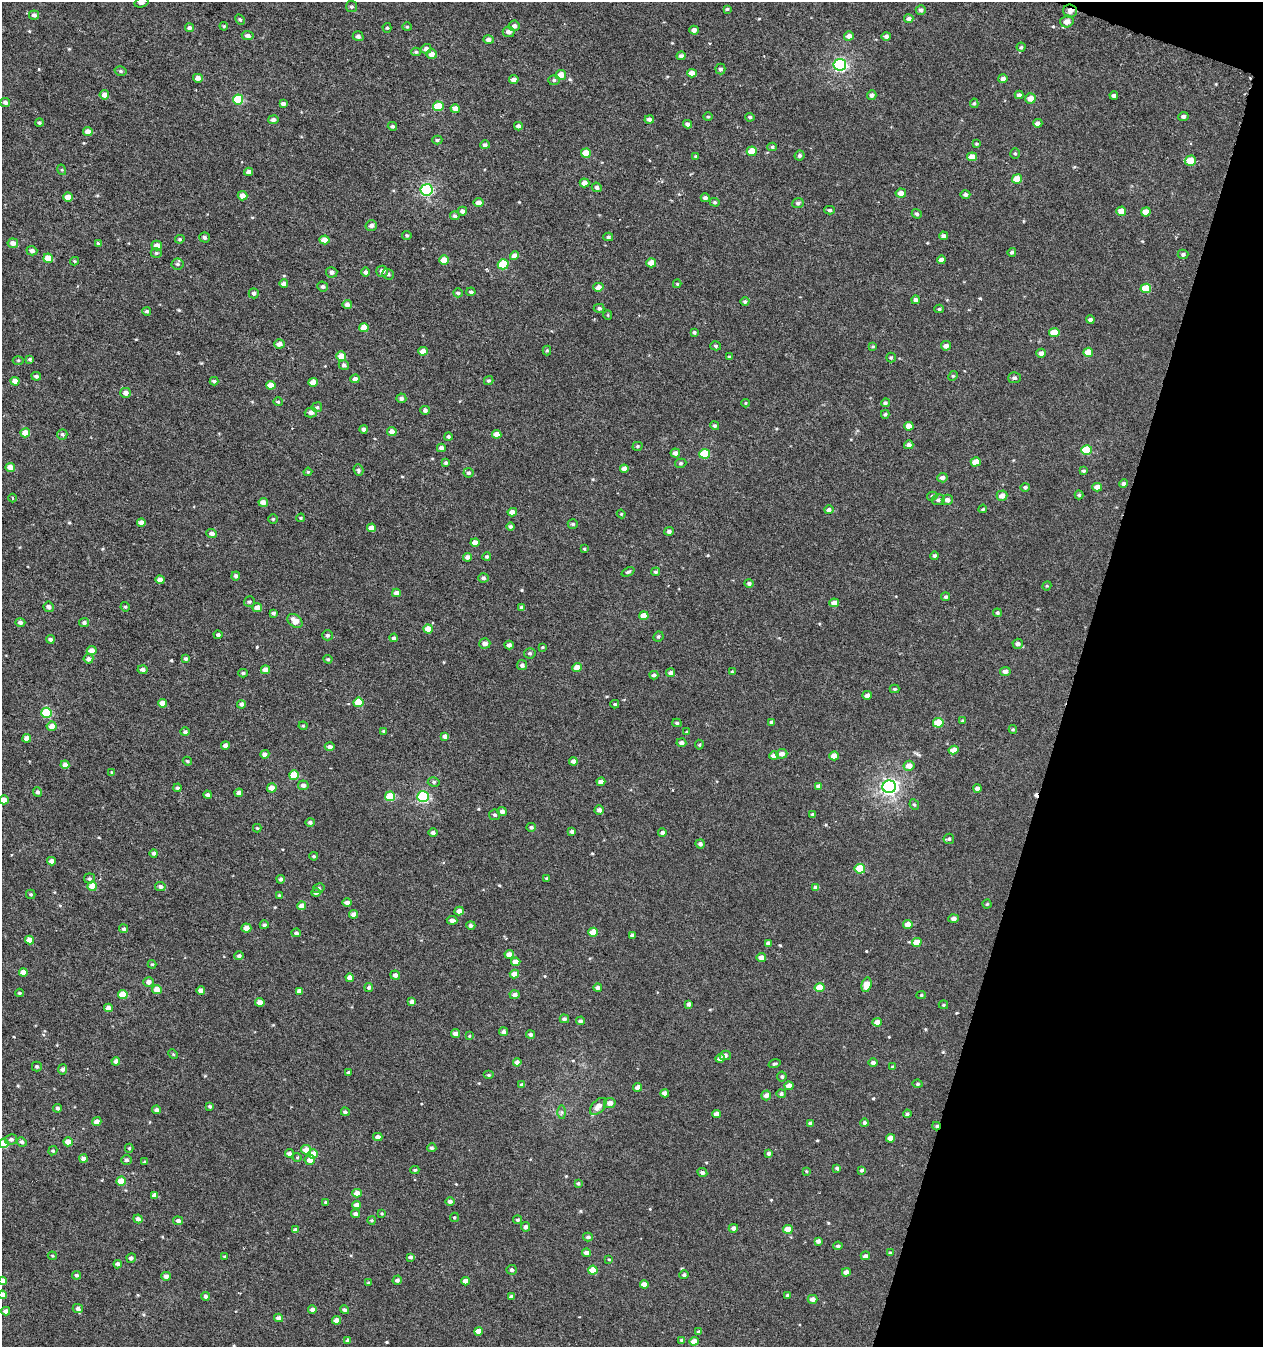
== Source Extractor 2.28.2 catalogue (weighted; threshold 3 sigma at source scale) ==
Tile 8 of 4 x 4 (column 4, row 2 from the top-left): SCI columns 4075-5335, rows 2747-4091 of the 5616 x 5441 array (HDU 1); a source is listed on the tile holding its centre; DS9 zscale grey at full resolution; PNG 1265 x 1349 px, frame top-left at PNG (2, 2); each listed source drawn as its Kron ellipse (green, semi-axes under 4 px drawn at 4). Shown black and unused: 15% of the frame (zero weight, under 3 of 6 exposures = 3% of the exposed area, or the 3 px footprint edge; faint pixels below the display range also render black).
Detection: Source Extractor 2.28.2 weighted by HDU 2 'WHT'; one run over the whole footprint, this tile lists its part. Background 3.16e-04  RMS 0.0012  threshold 0.00471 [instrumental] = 3 sigma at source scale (4.09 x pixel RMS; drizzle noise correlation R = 1.36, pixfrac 0.8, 0.0396/0.0396 arcsec/px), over >= 5 px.
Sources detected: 534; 1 cosmic-ray / hot-pixel residue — neither listed nor drawn; of the other 533, all 500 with FLUX_AUTO >= 0.1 (the completeness limit of this list) listed and drawn (33 fainter detections not listed), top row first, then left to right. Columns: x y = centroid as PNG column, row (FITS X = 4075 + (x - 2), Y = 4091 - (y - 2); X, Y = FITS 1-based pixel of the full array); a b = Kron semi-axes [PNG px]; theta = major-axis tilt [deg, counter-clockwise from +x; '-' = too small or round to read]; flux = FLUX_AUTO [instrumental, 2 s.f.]
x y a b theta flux
142 2 7 5 15 0.34
351 7 5 5 - 0.18
727 9 3 3 - 0.13
921 10 5 4 - 0.25
1070 11 7 6 - 0.45
34 15 5 4 - 0.32
240 19 5 4 - 0.16
909 19 4 4 - 0.36
1067 21 6 6 - 0.73
224 26 4 3 - 0.12
514 26 5 5 - 0.39
407 27 4 4 - 0.1
189 28 4 4 - 0.29
387 28 5 4 - 0.16
694 30 4 4 - 0.42
509 32 6 5 - 0.47
248 36 6 4 -8 0.37
358 36 5 5 - 0.29
849 36 5 4 - 0.53
886 36 5 4 - 0.3
488 40 5 4 - 0.33
1021 47 4 4 - 0.17
426 49 5 4 - 0.4
416 52 4 4 - 0.14
432 54 5 5 - 0.57
681 56 4 4 - 0.31
840 65 6 6 - 16
720 69 5 5 - 0.24
120 71 6 4 -16 0.18
692 73 4 4 - 0.71
561 75 5 5 - 1.2
198 78 5 4 - 0.5
1003 78 5 4 - 0.35
514 79 5 4 - 0.5
554 80 6 5 - 0.22
104 95 5 4 - 0.61
872 95 5 4 - 0.32
1019 95 4 4 - 0.3
1114 95 4 4 - 0.26
1030 98 5 5 - 0.74
238 99 5 5 - 4.1
5 102 5 4 - 0.3
974 103 5 4 - 0.15
283 104 4 3 - 0.32
438 106 5 5 - 2.2
455 109 4 4 - 0.7
1183 116 5 4 - 0.26
708 117 4 4 - 0.12
750 117 5 4 - 0.18
273 120 5 4 - 0.31
649 120 5 4 - 0.33
39 123 4 4 - 0.16
1038 123 5 4 - 0.34
687 124 4 4 - 0.33
392 126 5 4 - 0.18
518 126 4 4 - 0.38
88 132 5 4 - 0.68
437 140 5 4 - 0.19
976 144 4 3 - 0.11
485 145 5 4 - 0.22
772 147 5 4 - 0.15
752 151 5 4 - 1.3
586 153 5 4 - 1.6
1015 153 5 4 - 0.15
695 156 3 3 - 0.1
800 156 5 4 - 0.23
972 157 5 4 - 0.89
1190 161 5 5 - 1.6
62 170 5 3 - 0.11
249 172 4 4 - 0.42
1017 179 5 4 - 1.2
584 183 5 4 - 0.61
597 187 5 4 - 0.25
427 190 6 5 - 12
901 193 5 4 - 0.55
965 195 5 4 - 0.27
243 196 5 4 - 0.65
68 197 5 4 - 0.85
705 198 4 4 - 0.31
715 202 5 4 - 0.14
478 203 5 4 - 0.54
798 203 6 5 - 0.24
830 210 5 4 - 0.21
462 211 5 4 - 0.36
1121 211 5 4 - 0.84
1146 212 5 4 - 0.89
917 214 5 4 - 0.2
455 216 5 4 - 0.25
371 225 6 5 - 0.33
407 235 5 4 - 0.16
943 236 4 4 - 0.3
205 237 5 5 - 0.25
608 237 5 4 - 0.17
180 239 5 4 - 0.15
324 240 5 4 - 0.91
13 243 5 5 - 0.57
98 243 3 3 - 0.12
157 246 5 5 - 0.62
32 251 5 4 - 0.37
1012 252 4 4 - 0.18
156 253 5 4 - 0.16
1183 254 5 4 - 0.21
514 256 4 4 - 0.63
48 258 5 4 - 1.1
444 260 5 4 - 1.3
941 260 4 4 - 0.46
74 261 4 4 - 0.12
651 263 5 4 - 1.1
178 264 6 5 - 0.24
503 264 5 5 - 3.9
382 271 5 5 - 0.49
332 272 6 5 - 0.34
365 272 4 4 - 0.25
388 274 6 5 - 0.23
284 284 4 4 - 0.43
677 284 4 4 - 0.1
323 286 5 5 - 0.26
598 287 5 4 - 0.6
1146 288 5 4 - 1.9
471 292 4 3 - 0.2
254 293 5 5 - 0.28
458 293 5 4 - 0.23
915 300 4 4 - 0.29
745 301 4 4 - 0.2
347 304 4 4 - 0.56
599 308 5 4 - 0.23
939 309 4 4 - 0.14
147 311 4 4 - 0.2
608 315 5 4 - 0.11
1090 320 4 4 - 0.26
364 328 4 4 - 1.2
694 332 4 4 - 0.19
1054 332 5 4 - 1.5
279 344 5 4 - 0.5
716 346 5 4 - 0.18
873 346 4 3 - 0.11
946 346 5 4 - 0.44
547 350 5 4 - 0.12
423 351 4 4 - 0.79
1088 352 5 4 - 1.3
1041 353 4 4 - 0.4
341 356 5 4 - 1.1
729 357 3 3 - 0.15
891 358 5 4 - 0.18
30 359 4 3 - 0.16
18 360 5 3 - 0.11
344 365 5 4 - 0.27
36 376 5 4 - 0.24
953 376 5 4 - 0.13
1014 378 6 5 - 0.25
355 379 4 4 - 0.47
489 380 5 4 - 0.18
15 381 4 4 - 0.72
214 381 4 3 - 0.21
313 382 4 4 - 0.86
271 385 5 4 - 0.86
126 393 5 5 - 0.56
401 398 5 5 - 0.32
278 402 5 4 - 0.14
745 403 4 4 - 0.11
885 403 4 4 - 0.2
317 407 5 5 - 0.18
425 410 4 4 - 0.24
311 413 6 5 - 0.42
885 414 4 3 - 0.17
715 426 4 4 - 0.21
909 426 5 4 - 0.83
364 429 4 4 - 0.28
392 431 5 4 - 0.55
25 433 5 4 - 0.96
62 434 5 5 - 0.2
497 434 4 4 - 0.69
448 436 4 4 - 0.19
909 445 5 4 - 0.33
637 446 5 4 - 0.17
441 448 4 4 - 0.41
1087 450 5 5 - 3.7
675 453 5 4 - 0.43
705 454 5 5 - 3.1
976 462 5 4 - 1.2
446 463 4 4 - 0.17
681 463 6 4 16 0.17
10 467 5 4 - 0.82
624 469 4 4 - 0.48
358 470 6 5 - 0.19
1083 471 4 4 - 0.18
308 472 4 4 - 0.12
468 473 5 5 - 0.19
942 478 5 4 - 0.33
1124 483 4 4 - 0.27
1025 487 4 4 - 0.21
1097 487 5 4 - 0.79
1079 495 4 4 - 0.16
932 496 5 4 - 0.2
1002 496 5 5 - 0.63
13 498 4 3 - 0.1
938 500 6 5 - 0.28
947 500 5 5 - 0.45
263 502 4 4 - 0.63
983 509 4 3 - 0.11
829 510 5 4 - 0.29
512 512 4 4 - 0.57
621 514 4 4 - 0.1
301 518 4 3 - 0.11
273 519 4 4 - 0.13
141 522 4 4 - 0.52
573 524 5 4 - 0.17
510 526 4 4 - 0.2
372 528 4 4 - 0.72
669 531 5 4 - 0.32
212 533 5 4 - 0.4
475 542 4 4 - 0.81
584 549 4 3 - 0.11
487 556 4 4 - 0.16
935 556 4 4 - 0.23
467 557 4 4 - 0.34
628 572 7 4 23 0.19
655 572 4 4 - 0.17
236 576 4 4 - 0.28
483 578 5 4 - 0.23
160 580 4 4 - 0.55
749 583 5 4 - 0.22
1047 586 5 4 - 0.11
396 593 4 4 - 0.58
946 597 4 4 - 0.19
249 602 6 5 - 0.19
834 603 5 4 - 0.67
49 607 5 5 - 0.35
125 607 5 4 - 0.13
257 608 5 4 - 0.76
522 608 4 4 - 0.37
273 613 4 4 - 0.22
997 613 4 4 - 0.17
644 616 4 4 - 1.1
295 621 8 6 -40 1.1
20 622 5 4 - 0.29
84 622 5 4 - 0.23
428 629 5 4 - 0.94
218 635 4 4 - 0.22
327 635 5 5 - 0.24
658 637 5 5 - 0.18
394 638 4 4 - 0.24
50 639 4 4 - 0.29
485 643 5 5 - 0.49
1018 644 5 5 - 0.32
509 645 4 4 - 0.36
542 647 4 3 - 0.11
92 651 5 4 - 0.79
530 653 5 5 - 0.18
88 659 5 5 - 0.38
186 659 4 3 - 0.2
328 659 4 4 - 0.14
522 665 5 5 - 0.34
577 668 4 4 - 1
142 670 5 4 - 0.34
266 670 4 4 - 0.77
1005 671 5 4 - 0.5
732 672 4 4 - 0.15
243 673 4 4 - 0.15
670 673 4 4 - 0.34
654 675 4 4 - 0.26
895 689 5 4 - 0.16
867 695 5 4 - 0.35
358 702 5 4 - 2.4
162 703 4 4 - 0.6
241 704 4 4 - 0.3
615 704 4 4 - 0.15
46 713 5 5 - 4.5
963 721 4 4 - 0.2
771 722 4 3 - 0.23
677 723 4 3 - 0.17
938 723 5 5 - 2.3
52 726 5 4 - 0.82
303 726 4 4 - 0.11
1013 729 4 4 - 0.13
384 731 4 3 - 0.12
185 732 4 4 - 0.25
687 732 4 3 - 0.16
445 736 4 4 - 0.51
27 738 4 4 - 0.66
681 743 5 4 - 0.42
225 745 4 4 - 0.39
699 745 5 4 - 0.13
330 747 5 4 - 0.38
954 750 5 4 - 0.84
265 754 4 4 - 0.44
782 754 5 5 - 0.54
774 756 5 4 - 0.55
834 756 5 4 - 0.88
187 761 5 3 - 0.12
573 761 4 4 - 0.41
65 765 4 4 - 0.55
909 766 5 5 - 0.76
112 772 4 4 - 0.1
294 775 5 5 - 2.8
434 782 6 5 - 0.2
601 782 4 4 - 0.59
303 785 5 5 - 0.4
819 786 4 4 - 0.37
889 787 7 6 - 29
178 788 4 4 - 0.23
272 788 5 4 - 0.73
978 788 4 4 - 0.42
37 792 5 4 - 0.24
239 793 4 4 - 0.36
208 795 4 4 - 0.3
390 796 5 5 - 2.5
423 797 6 5 - 10
4 800 4 4 - 0.72
914 805 5 4 - 0.15
599 810 4 4 - 0.36
502 812 5 4 - 0.42
812 814 3 3 - 0.14
494 815 5 5 - 0.21
310 822 4 4 - 0.23
531 827 5 4 - 0.24
257 828 4 4 - 0.11
572 831 4 3 - 0.26
433 833 5 4 - 0.31
662 833 4 4 - 0.33
949 839 5 5 - 0.17
700 844 5 4 - 0.29
154 853 4 4 - 0.23
314 856 4 3 - 0.13
51 861 4 4 - 0.54
860 869 5 5 - 2.9
547 878 4 3 - 0.16
89 879 5 5 - 0.19
281 879 4 4 - 0.25
92 886 5 4 - 1
160 886 5 4 - 0.32
816 887 4 4 - 0.49
319 888 6 5 - 0.19
316 893 5 4 - 0.31
31 894 5 5 - 0.16
280 896 4 3 - 0.19
347 903 4 4 - 0.47
987 904 4 4 - 0.11
301 906 4 4 - 0.71
459 911 4 4 - 0.6
354 914 4 4 - 0.56
953 918 5 4 - 0.39
452 920 5 4 - 0.44
908 924 5 4 - 0.86
264 925 4 4 - 0.25
471 925 4 4 - 0.27
246 928 5 4 - 0.69
124 929 4 4 - 0.22
593 932 5 4 - 1.5
296 933 4 4 - 0.2
632 935 4 3 - 0.21
30 940 4 4 - 0.79
917 942 5 4 - 1.1
768 943 4 4 - 0.31
509 954 5 4 - 0.74
239 956 5 4 - 0.27
761 957 5 4 - 0.55
516 962 4 4 - 0.69
152 964 4 4 - 0.11
23 972 4 4 - 0.61
514 974 5 4 - 0.97
395 975 5 4 - 0.39
350 978 4 4 - 0.6
149 982 5 5 - 0.53
866 985 7 5 75 1.2
369 987 4 4 - 0.26
598 988 4 4 - 0.33
820 988 5 4 - 1.8
157 990 5 4 - 1
201 990 4 4 - 0.66
299 991 4 4 - 0.55
19 993 4 3 - 0.16
123 995 5 4 - 2.1
514 995 5 4 - 0.44
921 995 5 4 - 0.14
412 1001 4 4 - 0.35
260 1002 4 4 - 0.69
689 1004 4 4 - 0.34
943 1005 5 3 - 0.13
108 1008 4 4 - 0.72
564 1019 5 4 - 0.23
580 1021 4 4 - 0.23
877 1022 4 4 - 0.71
504 1032 4 4 - 0.36
456 1034 4 4 - 0.46
530 1034 4 4 - 0.28
469 1036 4 4 - 0.1
173 1054 5 4 - 0.11
725 1055 5 5 - 0.27
720 1058 4 4 - 0.44
116 1061 4 4 - 0.5
517 1062 4 4 - 0.43
873 1063 5 4 - 0.35
775 1064 6 3 16 0.18
37 1066 5 5 - 0.19
893 1067 4 3 - 0.17
63 1069 5 4 - 0.32
348 1072 4 4 - 0.18
489 1075 5 4 - 0.16
782 1077 5 5 - 0.18
918 1084 5 4 - 0.15
522 1085 4 3 - 0.33
789 1086 4 4 - 0.81
638 1087 4 4 - 0.53
665 1093 4 4 - 0.62
781 1094 4 4 - 0.25
766 1095 5 4 - 0.52
610 1103 5 5 - 0.56
210 1106 4 4 - 0.18
598 1106 10 6 47 0.87
58 1108 4 4 - 0.23
157 1110 4 4 - 0.44
345 1112 4 4 - 0.24
562 1112 7 4 -89 0.19
717 1114 4 4 - 0.68
907 1114 4 4 - 0.19
97 1121 4 4 - 0.7
810 1123 4 4 - 0.34
864 1123 4 4 - 0.2
936 1126 4 4 - 0.16
378 1137 4 4 - 0.52
890 1138 4 4 - 0.89
11 1139 6 5 - 0.29
22 1142 5 4 - 0.28
68 1142 4 4 - 0.76
4 1143 5 5 - 3.3
129 1148 4 4 - 0.13
432 1148 5 4 - 0.21
306 1150 5 4 - 1.1
53 1151 5 4 - 0.13
289 1153 4 4 - 0.43
769 1153 4 4 - 0.33
313 1154 5 4 - 1.3
297 1157 4 4 - 0.11
83 1158 4 4 - 0.48
126 1160 5 5 - 0.22
310 1160 5 5 - 0.75
144 1162 4 3 - 0.18
837 1168 4 4 - 0.2
415 1170 4 4 - 0.16
862 1170 4 3 - 0.23
806 1171 4 3 - 0.1
702 1173 5 4 - 0.25
121 1181 4 4 - 1.7
578 1183 4 3 - 0.19
357 1193 4 4 - 0.87
154 1195 4 4 - 0.47
450 1201 5 4 - 0.31
325 1202 4 3 - 0.13
356 1205 4 4 - 0.67
356 1214 4 4 - 0.41
382 1214 4 3 - 0.11
454 1217 5 4 - 0.13
138 1219 4 4 - 0.46
371 1220 4 3 - 0.13
517 1220 4 4 - 0.18
178 1221 5 4 - 0.36
526 1227 4 4 - 0.34
733 1228 4 4 - 0.39
788 1229 5 4 - 1.4
295 1230 4 4 - 0.37
588 1237 5 4 - 0.25
818 1241 4 4 - 0.36
838 1246 4 4 - 0.24
586 1253 4 4 - 0.58
890 1253 4 4 - 0.13
52 1256 4 3 - 0.12
865 1256 4 4 - 0.31
225 1257 4 4 - 0.13
410 1257 4 4 - 0.22
131 1258 5 4 - 0.3
609 1259 4 3 - 0.1
118 1264 4 4 - 0.39
512 1270 5 5 - 0.24
593 1270 5 4 - 1.5
846 1272 4 4 - 0.65
76 1275 4 4 - 0.2
684 1275 5 4 - 0.23
166 1276 4 4 - 0.34
397 1280 5 4 - 0.26
3 1281 4 4 - 0.6
466 1281 4 4 - 0.69
369 1283 4 3 - 0.21
644 1284 4 4 - 0.61
2 1295 4 4 - 0.76
788 1295 4 3 - 0.29
205 1296 4 4 - 0.26
511 1296 4 3 - 0.2
813 1299 5 4 - 0.5
78 1308 5 4 - 0.35
312 1310 4 4 - 0.39
344 1310 4 4 - 0.25
6 1311 4 4 - 0.44
279 1318 4 4 - 0.42
337 1320 4 4 - 0.71
478 1331 4 4 - 0.76
699 1332 4 4 - 0.29
682 1340 4 4 - 0.23
348 1341 4 3 - 0.35
694 1341 4 4 - 0.79
Overlapping masked pixels (flux is a lower limit): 2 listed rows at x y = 1070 11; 936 1126
Isophote crosses this tile's border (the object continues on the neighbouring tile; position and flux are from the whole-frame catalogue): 5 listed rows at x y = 142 2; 4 800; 4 1143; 3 1281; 2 1295